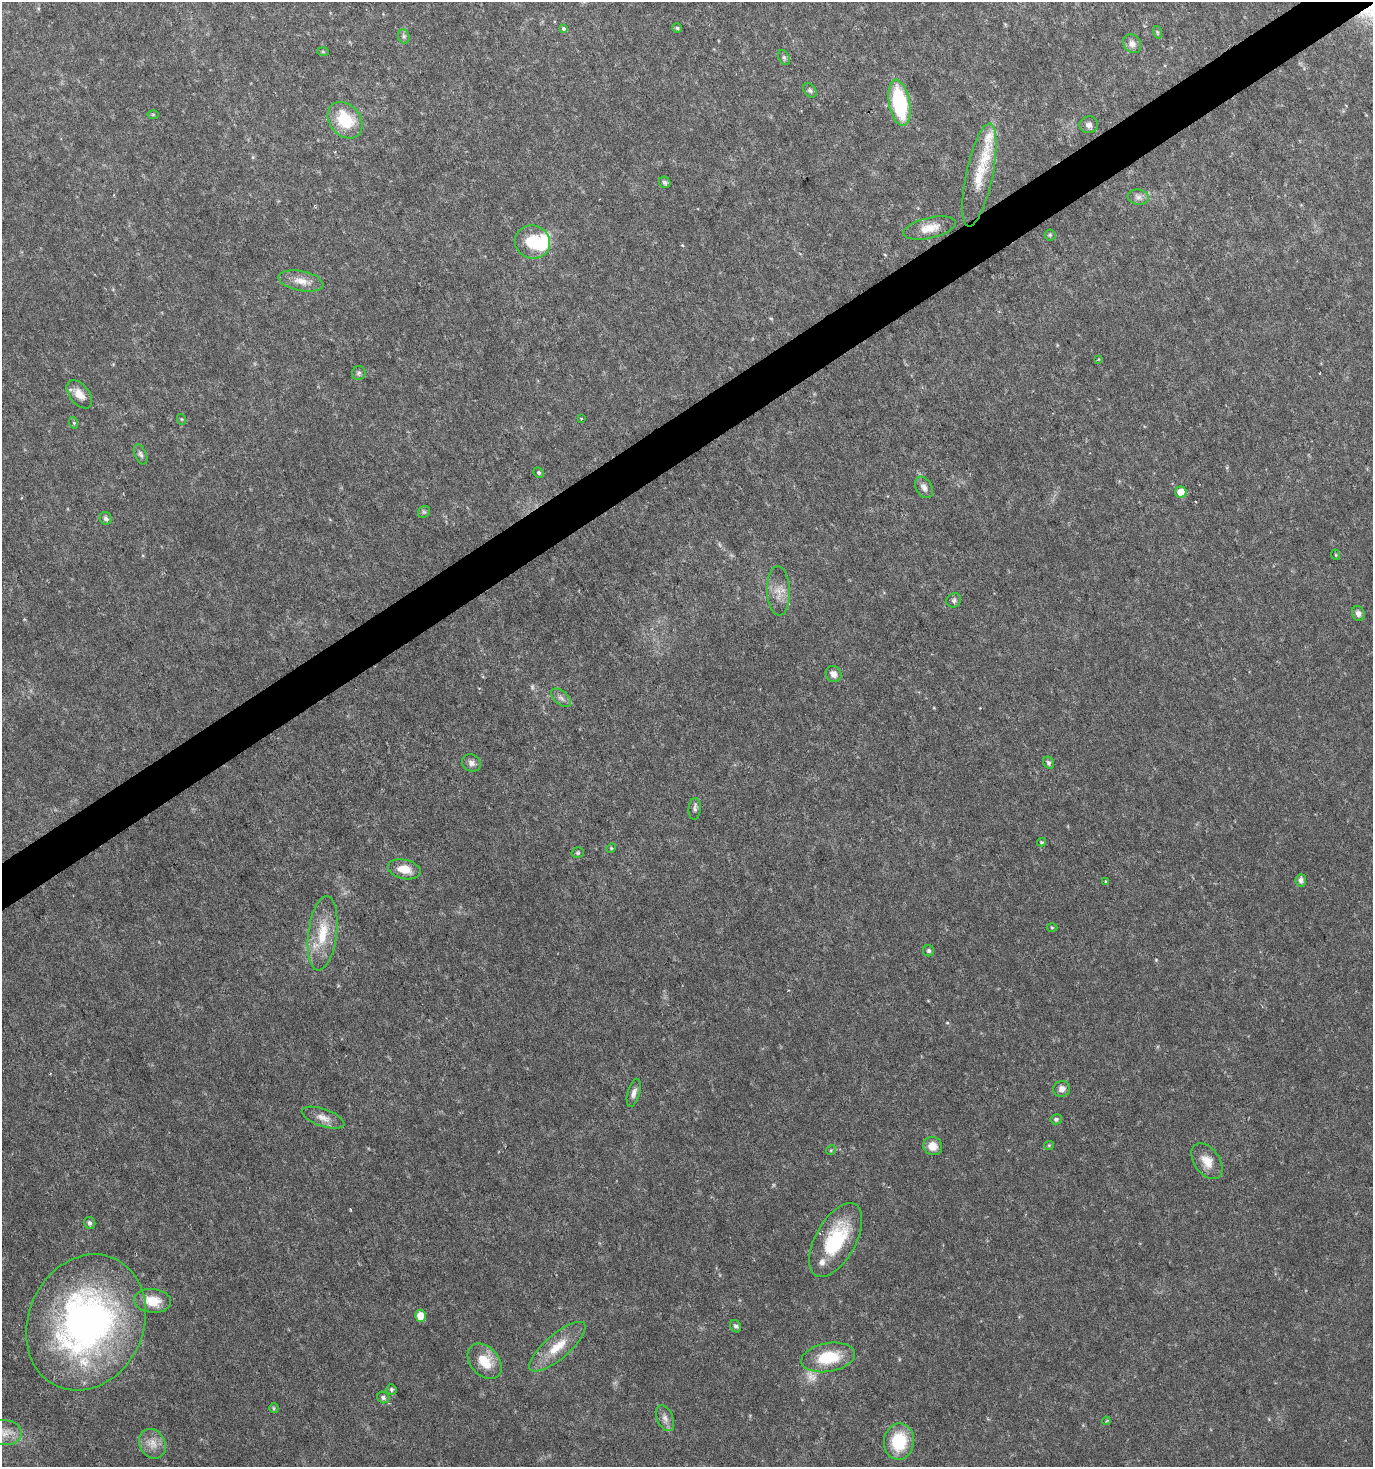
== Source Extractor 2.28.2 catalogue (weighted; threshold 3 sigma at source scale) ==
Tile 10 of 4 x 4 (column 2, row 3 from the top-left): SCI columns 1547-2917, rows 1467-2931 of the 5772 x 5867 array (HDU 1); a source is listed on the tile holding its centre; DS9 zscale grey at full resolution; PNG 1375 x 1469 px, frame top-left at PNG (2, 2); each listed source drawn as its Kron ellipse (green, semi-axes under 4 px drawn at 4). Shown black and unused: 3% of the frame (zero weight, under 3 of 6 exposures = <1% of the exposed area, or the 3 px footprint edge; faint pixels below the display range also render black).
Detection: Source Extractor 2.28.2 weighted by HDU 2 'WHT'; one run over the whole footprint, this tile lists its part. Background 0.0202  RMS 0.002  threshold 0.00831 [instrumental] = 3 sigma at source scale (4.09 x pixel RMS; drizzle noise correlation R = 1.36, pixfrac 0.8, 0.0396/0.0396 arcsec/px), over >= 5 px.
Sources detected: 79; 2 too faint to see at this stretch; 1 inside a brighter object's white glare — neither listed nor drawn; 2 inside a brighter listed object's ellipse — not listed separately; the other 74 listed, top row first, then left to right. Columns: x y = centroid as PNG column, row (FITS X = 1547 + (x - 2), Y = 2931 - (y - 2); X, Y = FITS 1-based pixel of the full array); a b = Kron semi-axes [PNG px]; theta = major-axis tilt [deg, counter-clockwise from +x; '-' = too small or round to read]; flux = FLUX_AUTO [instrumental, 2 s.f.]
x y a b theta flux
677 28 5 5 - 0.27
564 29 3 3 - 0.77
1157 32 6 4 -71 0.25
404 36 7 5 -70 0.43
1132 44 10 8 -53 1
323 52 6 4 -2 0.23
784 57 8 5 -63 0.43
810 90 8 5 -49 0.44
900 103 23 10 -79 16
153 114 6 4 0 0.23
345 120 20 15 -50 7.6
1089 125 9 8 - 0.86
979 175 53 13 78 7.2
665 182 6 5 - 0.51
1138 197 10 7 -7 0.87
930 228 27 10 13 2.9
1050 235 5 5 - 0.3
532 242 18 16 -20 6
301 281 23 10 -11 2.2
1098 359 4 3 - 0.15
359 373 7 6 - 0.46
79 394 16 9 -51 2.2
581 418 4 3 - 0.15
181 419 5 3 - 0.19
74 423 6 3 -72 0.22
141 454 10 6 -66 0.56
539 473 5 5 - 0.35
924 487 12 7 -59 1
1181 492 6 5 - 2.5
424 512 6 5 - 0.35
106 518 6 6 - 0.53
1336 555 5 3 - 0.16
779 591 25 11 -88 2.4
954 600 7 6 - 0.48
1358 614 7 6 - 0.7
833 674 8 7 - 1.2
561 698 12 6 -40 0.75
471 763 9 8 - 0.87
1049 763 6 5 - 0.47
695 809 11 6 86 0.56
1041 842 4 4 - 0.21
611 848 5 4 - 0.21
578 853 6 5 - 0.32
404 869 16 9 -13 2.8
1301 880 6 5 - 0.78
1106 881 4 4 - 0.22
1052 927 5 3 - 0.18
323 933 37 14 83 6.4
929 951 5 5 - 0.45
1062 1089 8 8 - 1.1
634 1093 14 6 74 0.92
323 1118 22 8 -19 1.7
1056 1119 6 5 - 0.43
1049 1145 5 4 - 0.2
933 1146 10 9 - 2
831 1150 5 4 - 0.25
1207 1161 20 12 -55 2.6
90 1223 6 5 - 0.56
836 1240 40 20 61 13
153 1301 18 12 -5 3.7
420 1316 6 5 - 2.4
86 1322 70 57 66 77
736 1326 6 5 - 0.52
557 1347 35 12 40 4.8
828 1357 27 14 10 7.6
485 1361 20 14 -48 4.5
391 1389 5 5 - 0.34
383 1397 6 5 - 0.54
274 1408 5 4 - 0.25
665 1418 14 8 -67 1
1106 1421 4 3 - 0.19
4 1433 17 12 -4 2.5
899 1442 18 15 82 8.2
152 1444 15 12 -58 2.1
Isophote crosses this tile's border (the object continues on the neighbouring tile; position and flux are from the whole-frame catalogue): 1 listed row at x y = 4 1433